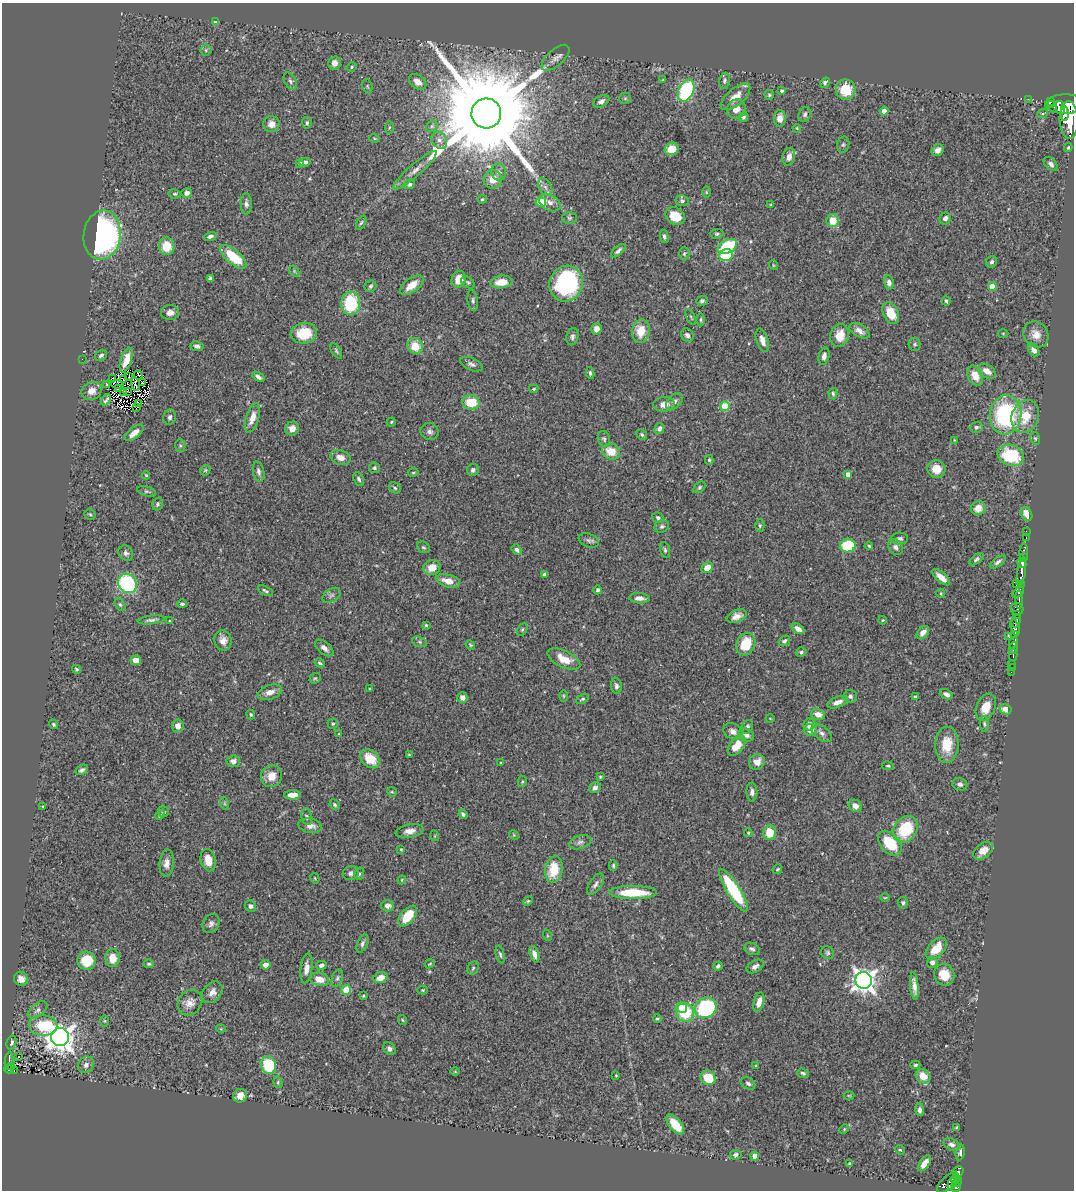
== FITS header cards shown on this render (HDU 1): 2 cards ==
NAXIS1  =                 1072
NAXIS2  =                 1188

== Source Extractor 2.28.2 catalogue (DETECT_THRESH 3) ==
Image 1072 x 1188 px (HDU 1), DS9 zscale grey, 1 PNG px = 1 image px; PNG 1076 x 1192 px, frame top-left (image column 1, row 1188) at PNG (2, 3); each listed source drawn as its Kron ellipse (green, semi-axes under 4 px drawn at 4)
Background 0.652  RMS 0.024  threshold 0.0719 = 3 sigma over >= 5 px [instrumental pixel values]
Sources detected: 406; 2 with non-positive FLUX_AUTO (blend fragments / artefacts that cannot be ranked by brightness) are neither listed nor drawn; the other 404 listed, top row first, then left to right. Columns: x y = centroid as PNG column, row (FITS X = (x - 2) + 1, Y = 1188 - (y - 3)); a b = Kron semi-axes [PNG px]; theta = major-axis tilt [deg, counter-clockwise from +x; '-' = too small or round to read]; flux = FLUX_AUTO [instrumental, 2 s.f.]
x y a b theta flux
215 21 4 3 - 6
206 50 6 5 - 2.9
555 58 17 8 42 11
334 63 7 6 - 8.3
352 67 5 3 - 2.2
663 80 4 3 - 1.7
290 81 9 6 -62 4.5
724 81 8 5 79 3.9
418 82 10 6 -38 11
825 83 5 4 - 3.7
367 86 7 5 -72 2.7
846 90 10 10 - 45
686 91 11 7 66 170
782 91 4 4 - 4
769 95 5 5 - 2.4
735 97 18 8 40 23
625 98 6 5 - 2.8
1028 99 2 2 - 6.5
601 101 8 5 27 6.8
1051 101 3 2 - 160
1066 104 20 10 0 2600
1051 105 3 3 - 150
1060 108 7 4 -78 710
736 109 10 9 - 16
884 111 4 4 - 9.1
486 113 15 15 - 61000
1043 113 5 3 - 1.5
805 114 8 6 65 4.3
1065 114 7 4 89 590
743 117 5 4 - 4.9
780 118 8 6 90 14
1069 120 19 9 -87 2800
307 123 6 5 - 3.2
271 124 8 8 - 12
432 126 6 5 - 3.1
389 127 6 3 89 1.8
797 128 4 3 - 1.7
374 138 5 3 - 1.4
439 140 9 7 -56 8.3
843 145 8 6 75 3.7
1068 148 4 3 - 2
672 149 7 6 - 24
938 150 6 5 - 7.3
789 157 9 6 75 9.8
305 162 5 4 - 4.1
300 163 3 3 - 2.9
1051 164 8 5 -44 6.3
415 170 28 6 41 15
499 172 8 7 - 6.5
493 179 9 9 - 19
409 184 6 4 17 3.6
545 187 9 6 -60 6.4
706 192 6 4 -90 2
187 193 5 4 - 6.7
175 194 6 4 -12 2.3
482 199 4 4 - 1.8
682 201 6 5 - 4.1
541 202 5 5 - 70
550 203 11 7 -29 11
246 204 11 5 -90 5.4
770 205 4 3 - 1.6
675 216 10 8 -32 33
570 218 7 6 - 3.9
945 218 6 5 - 6.8
833 221 6 6 - 29
361 223 8 4 61 2.7
717 234 7 5 3 3.1
102 235 24 18 82 530
210 236 6 4 16 4.2
664 236 7 4 -78 3.4
167 246 9 8 - 34
727 246 10 6 29 97
618 251 9 4 42 5
684 254 6 5 - 3
726 255 7 6 - 72
233 257 16 7 -40 60
992 262 6 5 - 4.2
773 265 5 3 - 1.4
294 271 6 4 -47 2.2
211 279 4 4 - 4.1
459 279 8 7 - 21
468 282 7 5 -39 3
501 282 11 6 6 20
889 282 7 5 -79 7.7
566 284 18 16 66 190
412 285 14 7 36 20
371 286 6 5 - 3
992 286 4 4 - 33
473 300 10 5 -82 4.1
702 301 6 5 - 3.9
946 301 4 3 - 2.7
351 303 12 9 85 91
170 312 9 7 5 8.1
891 313 11 7 -63 32
691 317 9 3 -62 2.7
701 320 7 3 90 2.2
596 329 5 5 - 9.8
641 331 12 9 83 29
859 331 11 6 -31 9.4
304 333 13 10 7 48
1003 333 5 3 - 1.6
1036 334 14 11 -53 16
687 335 7 6 - 5.2
840 336 11 9 77 24
572 337 8 6 77 4.7
762 340 12 5 -71 10
915 344 6 6 - 3.3
197 346 6 5 - 5.9
415 346 8 7 - 30
1034 350 7 5 -53 7.2
336 351 8 4 -59 2.9
101 355 6 4 34 4.2
824 356 9 5 78 7.8
82 359 2 2 - 33
126 360 13 5 73 14
471 364 12 6 -22 6.2
987 371 10 6 -32 14
590 373 6 4 -82 2.9
139 375 4 2 - 2
129 376 3 2 - 0.92
975 376 10 7 -63 23
258 377 7 4 -32 5.2
112 378 3 2 - 1.3
123 380 2 2 - 2
142 382 3 2 - 1.1
107 384 3 2 - 1.3
136 384 6 2 -74 0.5
117 385 6 2 -16 0.86
118 389 3 2 - 0.51
534 389 5 3 - 1.8
92 391 10 8 29 16
127 391 4 2 - 0.95
124 392 2 2 - 1.5
833 393 6 4 -86 2.6
106 400 6 3 53 3.2
675 401 10 6 45 5.6
471 402 8 7 - 44
138 404 4 2 - 1.7
664 404 11 7 2 13
725 406 5 5 - 55
137 407 3 2 - 0.2
1006 415 20 15 83 200
1025 416 17 13 69 40
170 417 7 6 - 4.8
252 418 15 6 72 16
391 422 5 3 - 2
976 427 6 5 - 3.8
292 428 7 6 - 11
659 428 5 4 - 6.2
430 432 9 8 - 6.1
134 433 11 5 39 14
642 435 6 5 - 2.5
1035 438 6 4 -73 2.3
604 439 8 6 -71 3.9
954 440 3 2 - 1.2
180 446 6 5 - 2.8
611 452 9 7 -26 30
1011 455 13 10 -19 86
340 457 10 7 -17 13
709 460 5 4 - 2.2
374 468 5 5 - 2.9
936 469 9 9 - 27
205 470 6 4 45 2.2
473 470 6 6 - 3.9
258 472 10 5 -77 5.5
413 472 5 3 - 1.7
848 474 4 4 - 12
146 475 4 4 - 1.9
359 479 7 5 -65 4.3
699 487 7 5 41 2.8
395 488 6 5 - 2.7
146 491 9 5 -16 3.3
158 504 6 5 - 2.8
978 508 7 7 - 16
90 514 5 5 - 2.5
1027 514 7 5 -61 16
658 518 6 5 - 3.1
662 526 7 6 - 4
760 526 6 4 90 2.5
1026 531 2 2 - 11
1026 538 3 2 - 19
900 539 8 6 1 4.8
589 540 10 6 -21 5.3
848 546 8 7 - 64
869 546 4 4 - 1.7
423 547 7 5 -30 2.7
895 547 8 6 -49 6.5
517 550 6 4 -51 4.9
665 550 8 5 -75 3.4
1024 552 9 3 87 170
126 553 8 7 - 4.9
1023 557 3 3 - 47
977 559 8 4 37 3.8
998 562 9 4 37 5
1022 563 5 3 - 200
432 567 8 7 - 21
707 568 6 5 - 18
1021 572 15 4 81 470
544 574 4 3 - 3
941 577 11 4 -41 13
448 581 12 6 -15 19
127 583 10 9 - 150
1017 584 4 3 - 36
1021 585 3 2 - 18
598 590 4 4 - 4.3
266 591 8 3 -26 2.9
941 593 5 3 - 1.7
1018 593 7 4 39 190
332 595 10 6 31 5.7
640 598 10 5 -3 7.5
1019 600 9 2 89 100
182 604 4 3 - 3
120 605 7 5 -62 2.8
1017 609 6 6 - 230
1017 614 3 3 - 42
737 616 10 6 22 9.9
151 620 14 3 7 5
883 620 4 3 - 1.6
170 621 4 3 - 1.4
1016 621 7 3 69 270
426 625 4 4 - 1.8
1015 628 8 4 -74 540
522 629 7 4 63 2.8
798 629 7 4 -32 9.2
923 633 8 5 51 9.1
1015 635 4 3 - 110
1009 637 3 2 - 8.4
223 640 10 8 -69 11
784 641 6 4 35 3.8
419 642 8 5 -20 3.3
1013 643 6 3 63 360
746 644 12 9 66 43
470 645 5 4 - 1.8
324 648 11 6 -39 7.7
1014 648 6 3 85 250
801 652 5 4 - 3.2
1013 655 6 2 -90 120
564 659 17 8 -25 30
136 660 5 5 - 15
320 663 5 4 - 2.3
1012 664 3 2 - 49
1012 667 3 2 - 9.2
76 669 5 4 - 2
1011 672 2 2 - 11
315 678 6 5 - 2.3
616 686 8 5 -84 4.6
370 689 4 2 - 1.3
270 692 12 7 19 12
946 694 7 5 -23 6.1
564 696 6 4 -90 1.7
850 696 6 6 - 4.9
915 697 3 3 - 2
462 698 5 5 - 7.2
582 699 7 4 32 2.7
838 702 11 5 20 11
986 707 14 9 67 24
1006 709 6 5 - 13
818 714 7 5 -14 12
251 715 5 3 - 2.1
770 718 4 2 - 1.1
54 724 5 4 - 2.3
333 724 5 5 - 2.8
984 724 8 4 -85 2.8
809 725 6 5 - 9.2
178 726 6 6 - 11
747 727 7 5 62 4.3
811 730 6 6 - 17
733 731 10 7 -27 9.1
822 733 12 6 -40 6.8
339 734 4 2 - 1.1
746 735 8 6 -25 7.6
947 745 18 12 88 40
736 746 11 7 51 26
409 755 3 3 - 1.6
370 759 11 8 -42 36
233 761 7 6 - 6.9
757 762 8 7 - 15
501 763 3 2 - 1.5
888 766 6 3 -12 1.9
82 770 7 4 31 4.8
271 776 11 10 - 18
600 777 3 3 - 1.7
522 782 5 4 - 2
960 784 7 6 - 5.8
595 788 6 5 - 6.4
392 792 5 4 - 1.7
752 792 9 5 -87 6.4
293 795 8 4 2 13
224 803 6 4 -71 2.4
335 805 5 4 - 2.6
43 806 4 3 - 1.4
855 806 7 6 - 12
163 812 5 5 - 3.1
463 814 5 4 - 3.7
160 815 5 4 - 2.2
307 817 8 5 -77 3.7
310 826 12 7 -9 12
905 829 14 11 55 77
410 831 14 6 10 12
770 832 7 6 - 35
748 833 4 4 - 1.7
514 835 5 4 - 1.8
435 836 5 3 - 1.5
580 842 11 6 18 6.1
890 843 14 9 -48 59
401 849 3 3 - 2
983 851 11 7 38 13
208 860 11 7 -76 20
167 863 14 7 84 11
613 866 5 4 - 2.8
554 869 13 8 80 46
777 869 5 4 - 2.1
351 873 8 7 - 6.2
359 874 6 5 - 3.1
315 878 5 4 - 1.7
402 880 4 3 - 1.5
595 884 12 6 55 6.4
733 890 24 6 -58 120
633 893 24 6 -1 66
885 898 5 3 - 1.5
528 901 5 4 - 2
903 903 6 5 - 3.4
251 906 6 5 - 5.4
387 906 7 6 - 9.2
408 916 12 7 51 41
211 924 10 8 57 6.7
547 935 6 3 -72 1.5
362 943 10 5 68 4.6
936 948 13 7 46 31
752 949 8 5 -24 4.8
828 953 7 6 - 3.6
500 954 9 4 -76 3.4
534 954 8 4 -72 8.4
113 958 9 7 -87 20
87 961 9 9 - 40
932 962 5 5 - 6.3
149 964 5 3 - 2.4
430 964 5 4 - 1.9
265 965 5 4 - 12
321 965 5 4 - 6.2
718 966 5 4 - 3.6
755 966 9 6 30 6.6
306 968 15 6 83 12
473 968 7 5 60 3
944 975 11 10 - 28
337 978 9 5 71 3.8
380 978 7 5 20 13
21 979 7 7 - 11
319 979 10 6 -14 20
864 980 8 8 - 1200
914 986 14 4 -84 9.9
346 990 5 5 - 34
423 990 5 4 - 1.8
212 992 12 8 50 10
363 996 4 3 - 1.6
759 1002 10 5 76 15
190 1003 14 11 51 14
682 1008 5 5 - 13
706 1008 11 10 - 160
38 1010 11 6 37 6.3
685 1012 9 9 - 78
657 1018 4 3 - 1.9
402 1020 5 4 - 1.8
105 1021 6 4 -90 2
43 1025 14 10 -3 65
221 1029 5 3 - 1.2
60 1037 9 9 - 1600
11 1042 7 4 75 4.1
390 1049 7 5 -50 4.7
18 1056 3 2 - 1.2
9 1061 9 4 85 73
86 1065 9 7 54 7.3
269 1065 9 7 -72 87
915 1065 5 4 - 2.5
11 1066 3 3 - 23
756 1066 4 3 - 2
9 1069 4 3 - 71
14 1071 3 2 - 13
455 1071 5 3 - 1.3
803 1073 6 4 -21 3.8
616 1075 3 3 - 1.3
923 1076 8 6 -42 23
708 1078 8 7 - 41
278 1082 6 4 -72 2.3
748 1083 8 5 -34 5
849 1095 5 3 - 1.6
240 1096 7 6 - 13
920 1110 6 4 -90 5.3
675 1125 12 6 -50 44
956 1127 4 3 - 1.7
844 1129 5 3 - 1.5
952 1144 8 6 -23 6.6
900 1150 5 4 - 1.9
960 1152 8 4 81 4
736 1155 6 5 - 4.4
755 1156 4 4 - 14
925 1163 9 4 56 13
850 1164 4 3 - 3.5
958 1171 6 5 - 130
955 1179 5 3 - 130
958 1181 5 3 - 110
948 1182 13 6 42 300
952 1184 6 4 70 180
956 1187 5 4 - 240
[2 non-positive-flux detections neither listed nor drawn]